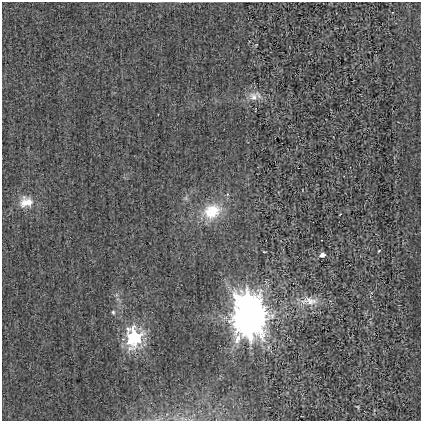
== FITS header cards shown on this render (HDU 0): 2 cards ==
NAXIS1  =                  419
NAXIS2  =                  419

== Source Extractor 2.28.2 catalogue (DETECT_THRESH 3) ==
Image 419 x 419 px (HDU 0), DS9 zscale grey, 1 PNG px = 1 image px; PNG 423 x 423 px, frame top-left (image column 1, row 419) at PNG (2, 2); no overlay
Background -1.01e-04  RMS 0.037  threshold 0.11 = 3 sigma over >= 5 px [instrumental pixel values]
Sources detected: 13; all 13 listed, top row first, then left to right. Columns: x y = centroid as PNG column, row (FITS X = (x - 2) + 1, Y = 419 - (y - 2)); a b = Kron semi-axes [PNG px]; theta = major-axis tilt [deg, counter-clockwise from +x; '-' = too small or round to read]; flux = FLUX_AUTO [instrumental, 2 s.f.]
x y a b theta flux
256 45 5 3 - 2
253 97 14 12 -36 26
26 202 19 15 7 40
212 211 19 15 24 97
379 251 3 3 - 2.3
264 252 4 2 - 1.6
322 255 4 4 - 17
247 300 12 10 -3 370
311 301 23 12 -10 38
113 312 6 5 - 4.1
249 317 13 12 - 4500
134 338 9 7 88 400
357 407 6 3 -46 2.4